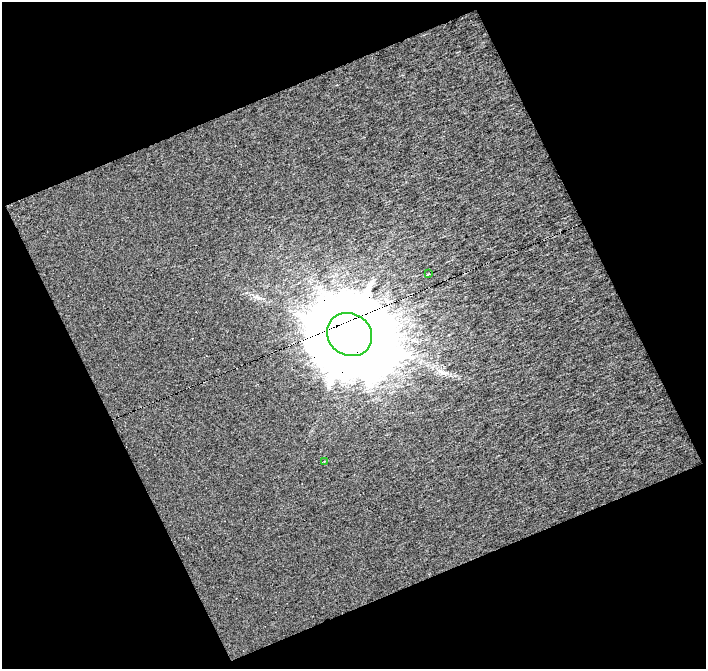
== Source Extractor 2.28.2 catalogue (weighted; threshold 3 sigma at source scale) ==
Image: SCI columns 1-704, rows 11-677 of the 704 x 689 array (HDU 1 of 3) = the unmasked area's bounding box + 8 px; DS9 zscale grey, full resolution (1 PNG px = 1 image px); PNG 708 x 671 px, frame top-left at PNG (2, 2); each listed source drawn as its Kron ellipse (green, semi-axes under 4 px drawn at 4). Shown black and unused: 45% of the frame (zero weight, under 8 of 16 exposures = <1% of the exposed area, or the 3 px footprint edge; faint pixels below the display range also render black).
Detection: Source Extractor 2.28.2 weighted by HDU 2 'WHT'. Background 0.63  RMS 1.4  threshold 5.58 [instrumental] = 3 sigma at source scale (4.09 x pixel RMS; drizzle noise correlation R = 1.36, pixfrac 0.8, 0.0396/0.0396 arcsec/px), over >= 5 px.
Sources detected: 5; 2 long thin detections or spike segments (spike, bleed or trail) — neither listed nor drawn; the other 3 listed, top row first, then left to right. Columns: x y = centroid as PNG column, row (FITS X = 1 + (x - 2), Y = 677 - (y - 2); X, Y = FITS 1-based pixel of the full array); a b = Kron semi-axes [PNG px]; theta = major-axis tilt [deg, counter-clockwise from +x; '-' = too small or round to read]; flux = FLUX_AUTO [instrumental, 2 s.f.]
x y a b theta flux
429 274 3 2 - 1.0e+02
350 335 23 21 -35 2.8e+06
324 461 3 3 - 1.2e+02
Overlapping masked pixels (flux is a lower limit): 1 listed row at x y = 350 335